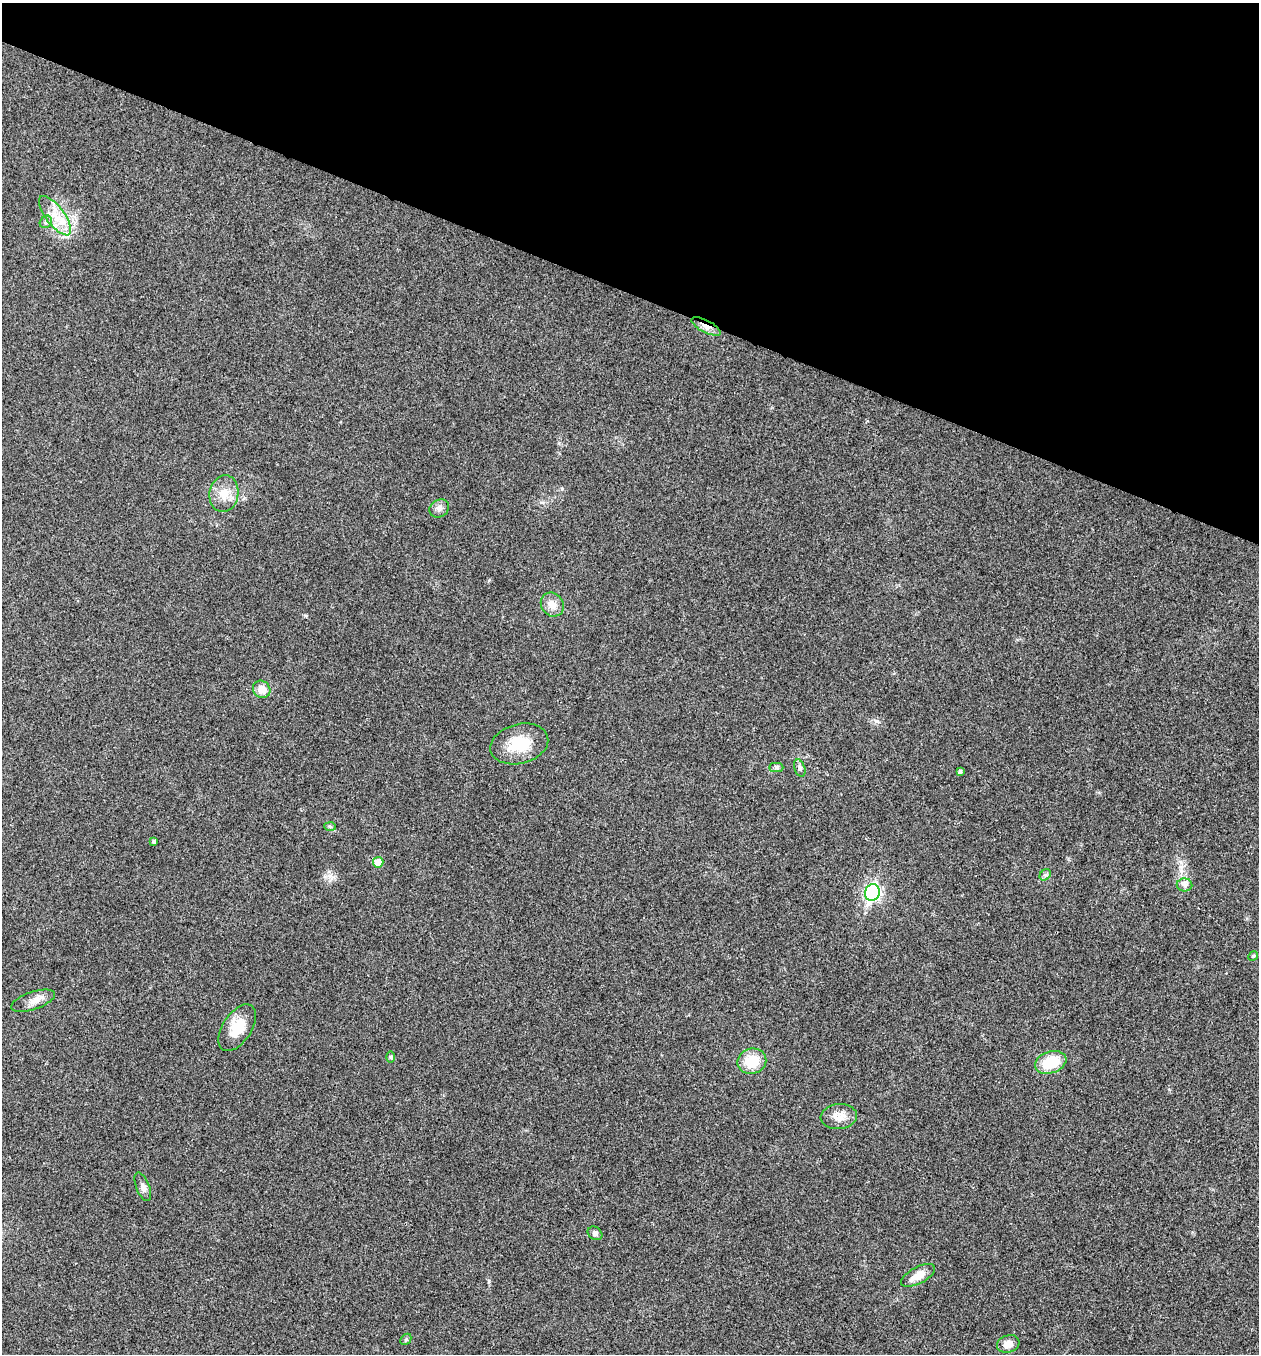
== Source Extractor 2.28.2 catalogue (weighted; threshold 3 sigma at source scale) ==
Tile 2 of 4 x 4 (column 2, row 1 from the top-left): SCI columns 1523-2779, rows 4060-5411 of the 5429 x 5416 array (HDU 1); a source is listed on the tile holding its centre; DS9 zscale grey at full resolution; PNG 1261 x 1356 px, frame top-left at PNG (2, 3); each listed source drawn as its Kron ellipse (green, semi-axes under 4 px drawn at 4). Shown black and unused: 22% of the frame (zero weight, under 3 of 4 exposures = <1% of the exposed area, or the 3 px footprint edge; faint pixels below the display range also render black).
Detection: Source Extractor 2.28.2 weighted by HDU 2 'WHT'; one run over the whole footprint, this tile lists its part. Background 0.0206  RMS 0.0057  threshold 0.0256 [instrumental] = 3 sigma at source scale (4.5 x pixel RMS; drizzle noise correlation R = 1.50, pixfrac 1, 0.05/0.05 arcsec/px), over >= 5 px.
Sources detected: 30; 1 inside a brighter listed object's ellipse — not listed separately; the other 29 listed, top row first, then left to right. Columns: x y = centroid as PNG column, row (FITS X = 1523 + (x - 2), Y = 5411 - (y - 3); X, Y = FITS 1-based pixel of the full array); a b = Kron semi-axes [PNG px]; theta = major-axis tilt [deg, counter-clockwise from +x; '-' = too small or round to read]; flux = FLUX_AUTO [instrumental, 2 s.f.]
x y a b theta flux
55 216 23 9 -53 9.7
46 222 7 5 47 1.3
706 326 16 6 -28 3.9
224 494 18 14 81 8.5
439 508 10 8 33 2.5
552 605 12 11 - 5
262 689 9 8 - 6
519 744 29 19 15 17
776 768 7 4 0 1.1
800 768 9 5 -70 1.3
960 772 4 4 - 1.4
330 826 6 4 -3 0.81
154 842 4 4 - 1.3
378 862 5 5 - 8.8
1045 875 6 5 - 1.1
1185 885 8 6 -1 1.9
872 893 8 7 - 130
1253 956 5 4 - 0.68
33 1001 23 8 18 5
237 1028 26 14 57 13
391 1057 6 4 -89 0.72
752 1061 14 12 19 14
1051 1062 16 11 19 18
839 1117 18 12 6 5.9
143 1187 15 6 -69 2.4
595 1233 8 6 -36 1.6
918 1275 19 8 28 6.7
406 1339 6 4 45 0.98
1008 1344 11 8 18 4.2
Overlapping masked pixels (flux is a lower limit): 1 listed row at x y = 706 326
Unlisted compact peaks at least as high as the median listed source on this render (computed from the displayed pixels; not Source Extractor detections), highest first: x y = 489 1281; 562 489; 876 721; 330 876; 489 580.